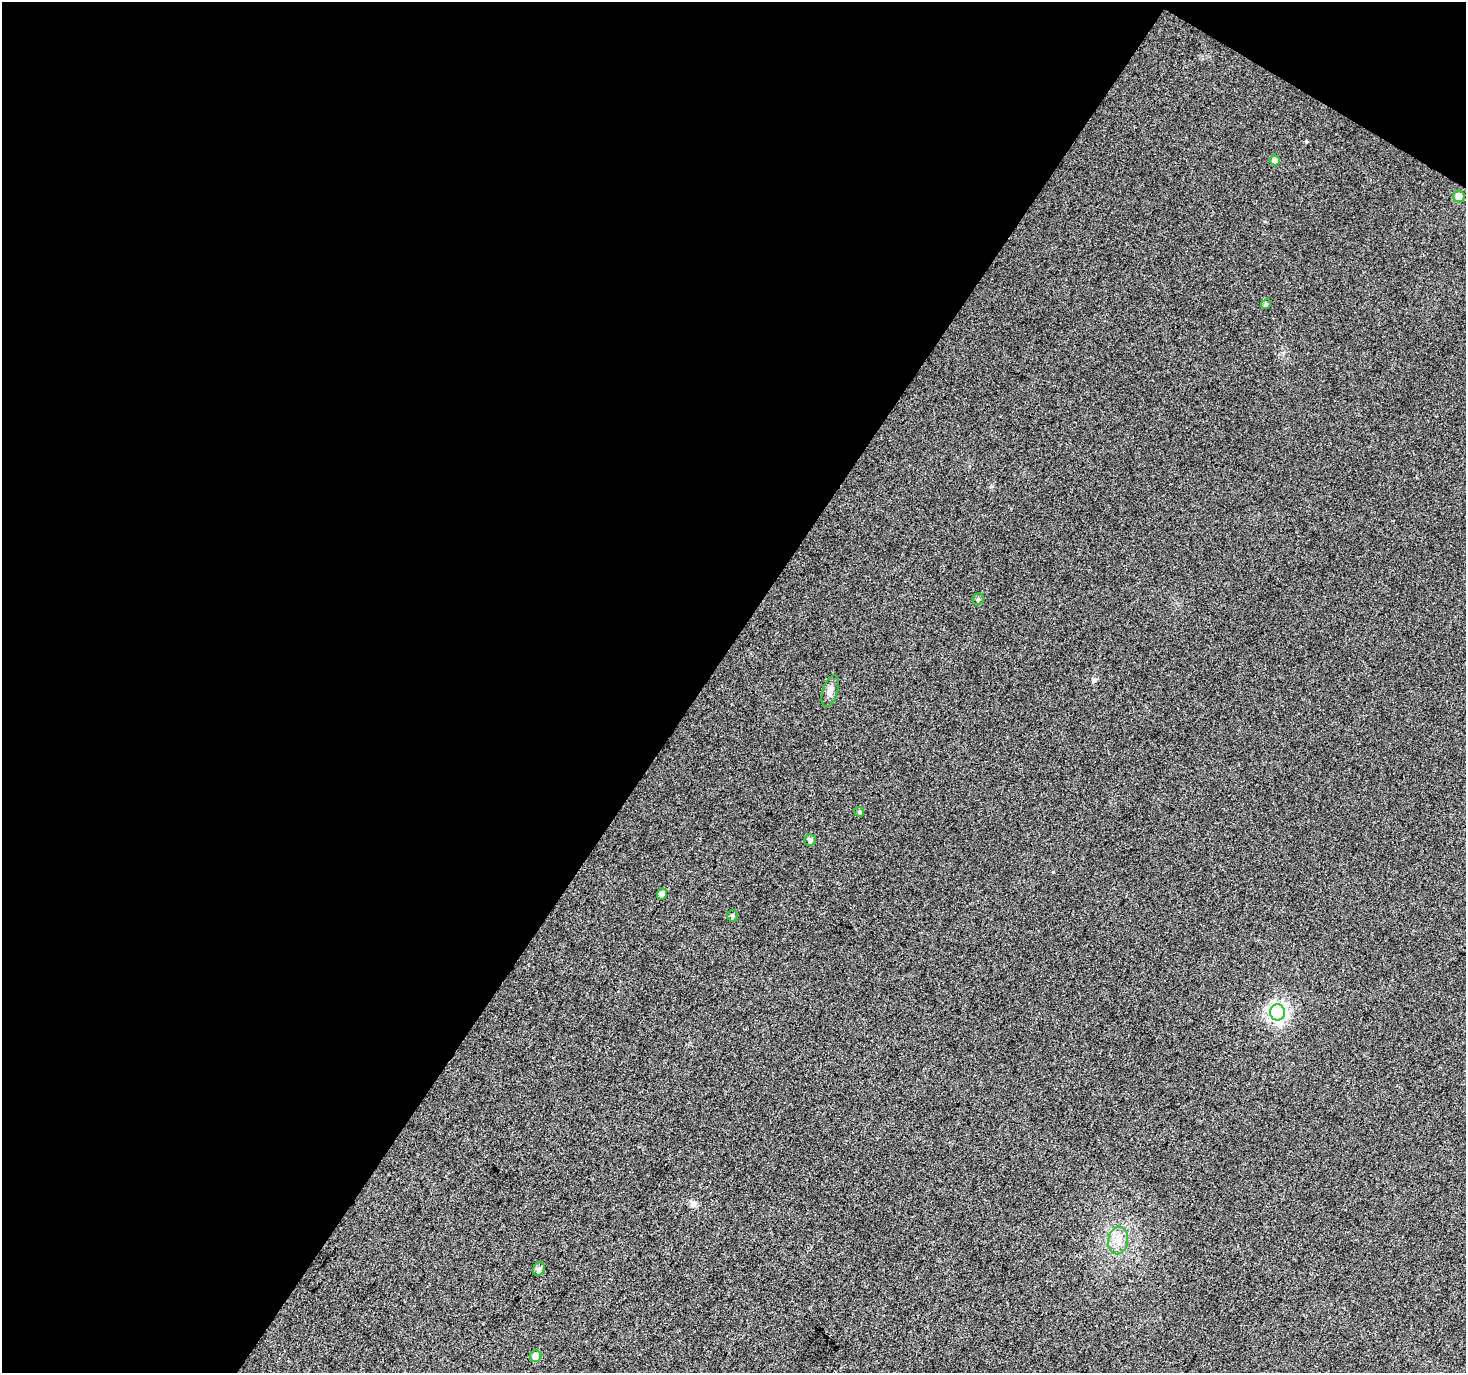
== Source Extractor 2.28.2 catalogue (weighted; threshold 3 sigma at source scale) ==
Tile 1 of 2 x 2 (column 1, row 1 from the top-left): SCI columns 2-1465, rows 1491-2861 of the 2930 x 2962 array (HDU 1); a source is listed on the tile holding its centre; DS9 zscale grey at full resolution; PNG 1468 x 1375 px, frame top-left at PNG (2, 2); each listed source drawn as its Kron ellipse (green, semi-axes under 4 px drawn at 4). Shown black and unused: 49% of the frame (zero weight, under 3 of 4 exposures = <1% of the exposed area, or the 3 px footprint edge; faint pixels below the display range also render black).
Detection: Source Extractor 2.28.2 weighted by HDU 2 'WHT'; one run over the whole footprint, this tile lists its part. Background 0.0599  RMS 0.012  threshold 0.0523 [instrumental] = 3 sigma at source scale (4.5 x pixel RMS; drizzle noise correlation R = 1.50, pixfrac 1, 0.0396/0.0396 arcsec/px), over >= 5 px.
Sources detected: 13; all 13 listed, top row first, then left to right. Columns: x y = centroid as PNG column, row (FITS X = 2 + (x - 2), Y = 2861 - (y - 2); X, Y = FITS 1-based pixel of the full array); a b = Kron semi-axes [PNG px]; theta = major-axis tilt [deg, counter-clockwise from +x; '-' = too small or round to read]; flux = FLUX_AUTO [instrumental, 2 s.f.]
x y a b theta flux
1275 160 5 5 - 7
1459 197 6 5 - 24
1266 304 5 4 - 2.4
978 599 6 5 - 2.2
830 691 16 7 73 6.9
859 812 5 4 - 1.6
810 840 6 6 - 2.7
662 894 6 5 - 5.6
733 916 6 5 - 2.1
1278 1012 8 7 - 500
1118 1240 14 10 79 12
539 1269 7 5 62 4.3
536 1356 6 5 - 12